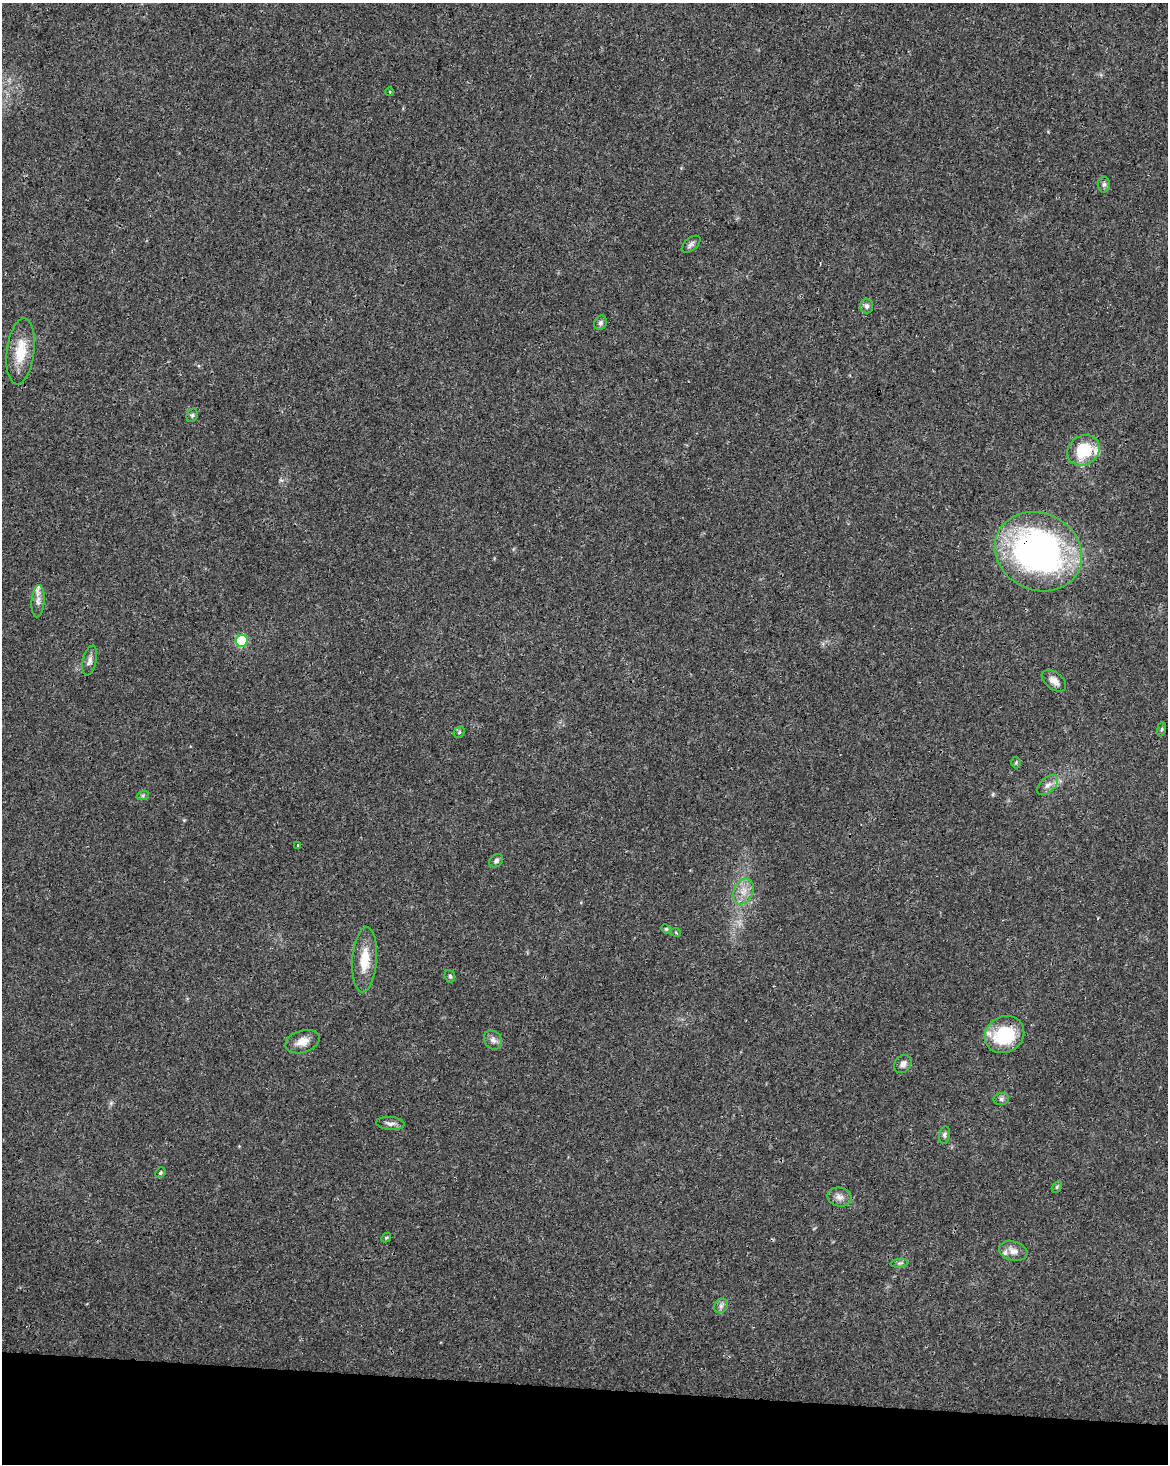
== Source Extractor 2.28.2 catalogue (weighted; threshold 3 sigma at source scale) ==
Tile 11 of 4 x 3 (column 3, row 3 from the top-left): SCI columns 2341-3506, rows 286-1747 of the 4672 x 4898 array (HDU 1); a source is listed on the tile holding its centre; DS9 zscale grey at full resolution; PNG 1170 x 1466 px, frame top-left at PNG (2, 3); each listed source drawn as its Kron ellipse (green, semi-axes under 4 px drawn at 4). Shown black and unused: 5% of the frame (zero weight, under 3 of 4 exposures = <1% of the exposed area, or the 3 px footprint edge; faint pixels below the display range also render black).
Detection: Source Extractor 2.28.2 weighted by HDU 2 'WHT'; one run over the whole footprint, this tile lists its part. Background 0.0187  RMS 0.0031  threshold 0.0138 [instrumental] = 3 sigma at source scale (4.5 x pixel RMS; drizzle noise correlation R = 1.50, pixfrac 1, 0.0396/0.0396 arcsec/px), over >= 5 px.
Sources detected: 41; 2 inside a brighter listed object's ellipse — not listed separately; the other 39 listed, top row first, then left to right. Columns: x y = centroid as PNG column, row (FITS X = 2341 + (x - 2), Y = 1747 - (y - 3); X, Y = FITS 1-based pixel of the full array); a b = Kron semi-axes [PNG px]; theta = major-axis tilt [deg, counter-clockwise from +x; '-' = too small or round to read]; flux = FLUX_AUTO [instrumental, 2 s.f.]
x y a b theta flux
390 92 4 3 - 0.23
1104 185 8 6 89 0.79
691 244 11 6 41 0.95
867 306 7 6 - 0.92
600 323 7 6 - 0.76
21 351 33 14 83 8
192 415 7 5 69 0.52
1083 450 17 14 35 12
1038 552 45 38 -26 97
38 601 16 6 85 2
242 641 6 6 - 19
90 661 15 6 76 1.3
1054 681 14 8 -38 2
1161 729 7 3 81 0.41
459 732 6 5 - 0.49
1016 762 6 5 - 0.39
1048 785 12 7 43 1.7
143 795 6 4 19 0.5
297 845 3 3 - 0.63
496 861 7 6 - 0.82
743 891 13 9 66 3
666 929 5 4 - 0.41
676 933 5 3 - 0.32
365 960 32 12 86 7
450 976 6 5 - 0.52
1004 1035 20 18 32 17
493 1040 10 8 -50 1.3
302 1042 18 11 17 3.1
903 1064 10 8 52 1.4
1001 1099 8 6 15 0.76
390 1123 14 6 -5 1.3
944 1135 9 5 77 0.77
160 1173 5 5 - 0.48
1057 1187 6 4 60 0.41
840 1197 12 9 -14 1.8
386 1238 5 4 - 0.44
1013 1251 14 9 -16 2.3
899 1263 9 3 5 0.56
721 1306 7 6 - 0.92
Overlapping masked pixels (flux is a lower limit): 1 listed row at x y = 1038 552